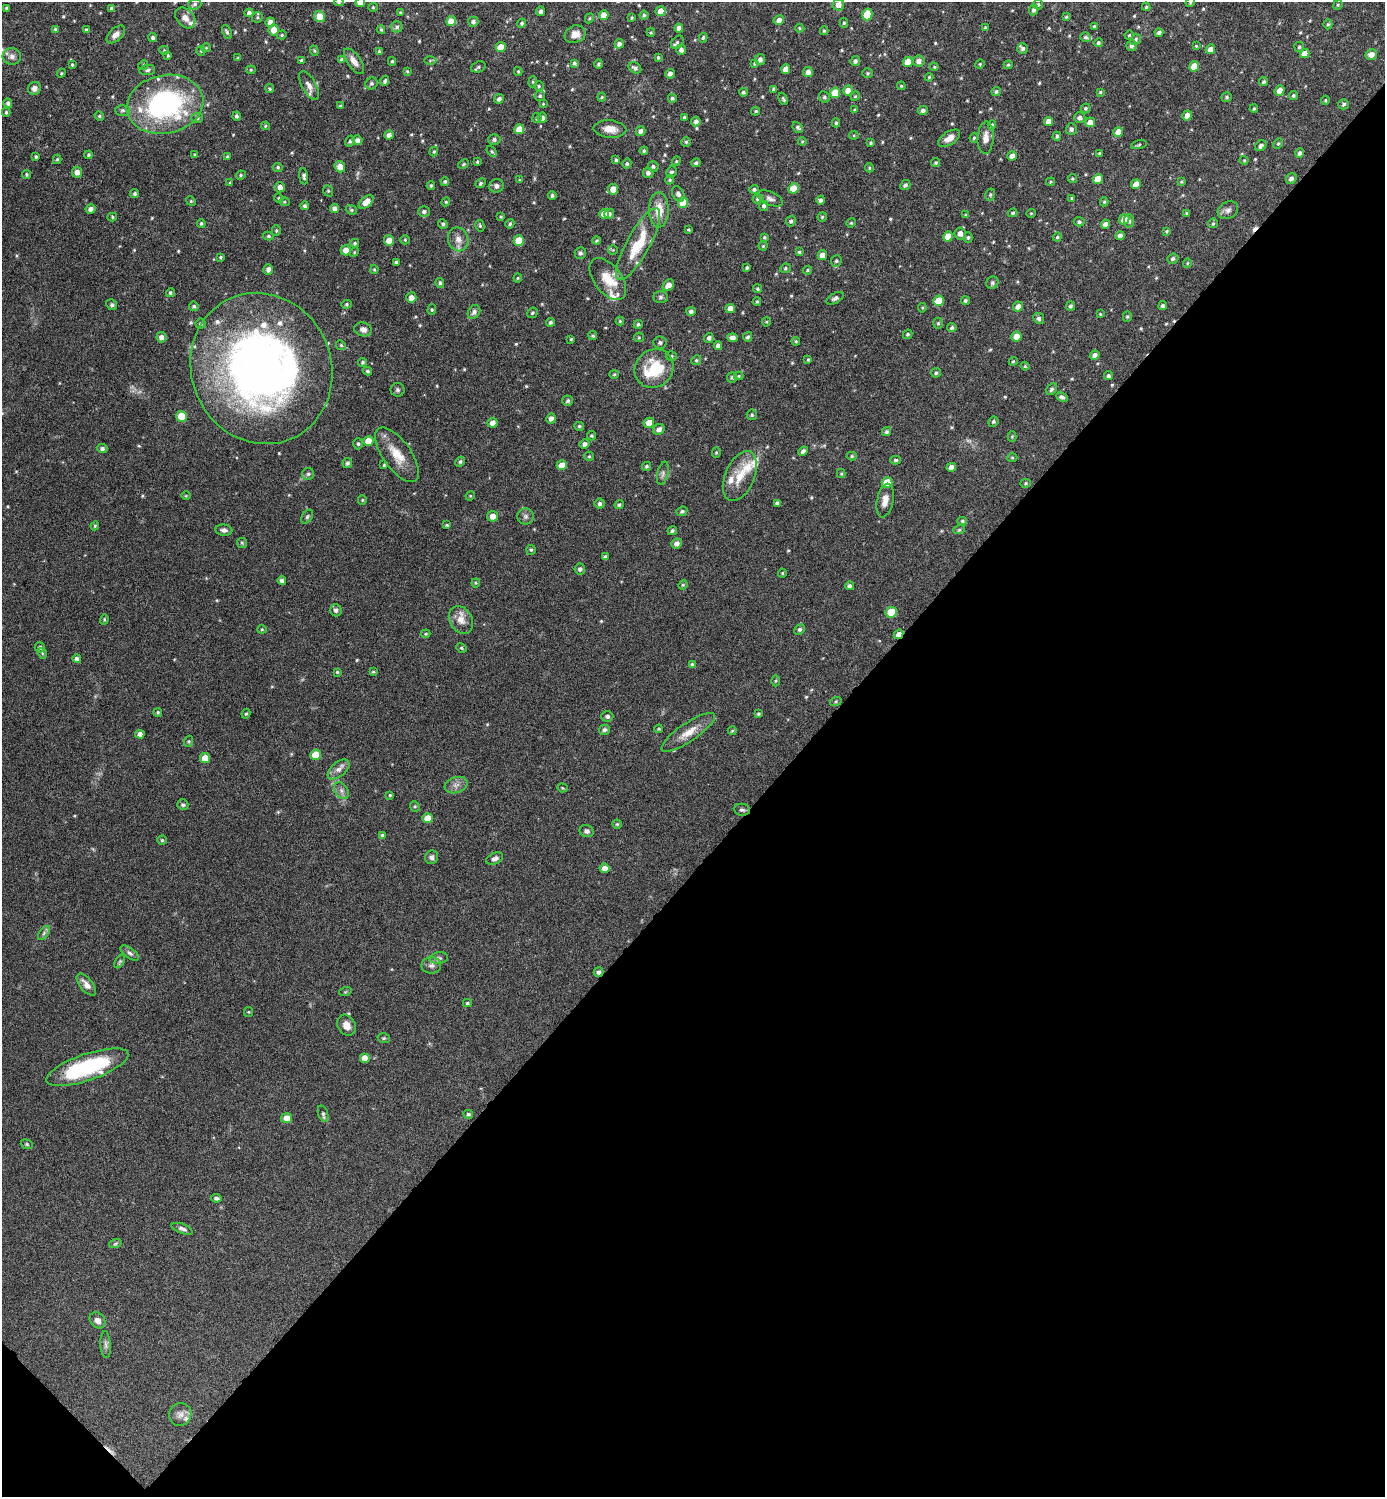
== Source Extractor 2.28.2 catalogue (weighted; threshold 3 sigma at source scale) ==
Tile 15 of 4 x 4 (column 3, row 4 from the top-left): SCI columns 2922-4304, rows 4-1498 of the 5985 x 5984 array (HDU 1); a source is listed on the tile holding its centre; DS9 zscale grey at full resolution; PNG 1387 x 1499 px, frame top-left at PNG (2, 2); each listed source drawn as its Kron ellipse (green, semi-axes under 4 px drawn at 4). Shown black and unused: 43% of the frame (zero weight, under 4 of 8 exposures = <1% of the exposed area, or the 3 px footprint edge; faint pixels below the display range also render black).
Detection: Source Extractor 2.28.2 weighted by HDU 2 'WHT'; one run over the whole footprint, this tile lists its part. Background 0.121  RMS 0.0053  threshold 0.0215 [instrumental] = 3 sigma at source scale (4.09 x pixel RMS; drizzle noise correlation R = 1.36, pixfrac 0.8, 0.05/0.05 arcsec/px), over >= 5 px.
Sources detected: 584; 2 too faint to see at this stretch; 3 cosmic-ray / hot-pixel residue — neither listed nor drawn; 21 inside a brighter listed object's ellipse — not listed separately; of the other 558, all 500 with FLUX_AUTO >= 0.486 (the completeness limit of this list) listed and drawn (58 fainter detections not listed), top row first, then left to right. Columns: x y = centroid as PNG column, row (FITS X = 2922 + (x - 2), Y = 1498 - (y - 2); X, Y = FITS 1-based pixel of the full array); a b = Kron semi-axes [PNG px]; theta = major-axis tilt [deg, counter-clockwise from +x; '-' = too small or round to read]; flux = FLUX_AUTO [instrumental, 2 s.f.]
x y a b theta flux
339 2 5 4 - 0.74
360 2 5 4 - 3.2
1190 2 5 4 - 0.66
195 4 7 5 18 1
1038 4 5 4 - 0.94
838 5 6 6 - 3.1
1338 5 5 4 - 0.61
373 7 4 4 - 0.56
1146 7 4 3 - 0.59
6 8 3 3 - 0.64
112 8 4 4 - 1.1
1033 10 5 4 - 1.2
541 11 5 4 - 1.5
660 11 5 5 - 4
400 12 3 3 - 0.49
249 13 4 4 - 1.4
867 14 6 5 - 12
604 15 5 4 - 4.5
644 15 4 4 - 0.78
320 16 5 5 - 6
257 17 5 5 - 0.72
1066 17 4 3 - 0.6
185 18 12 8 -47 3.5
589 18 5 4 - 0.58
632 18 4 3 - 0.58
779 20 5 4 - 2.2
451 21 5 5 - 4.7
270 22 5 4 - 2.7
473 22 5 5 - 1.3
522 23 5 4 - 0.94
844 23 5 4 - 0.58
1328 24 5 4 - 0.72
1094 26 4 4 - 0.51
397 27 5 5 - 1
679 28 4 4 - 2.6
800 28 5 4 - 0.58
985 28 4 3 - 0.83
55 29 3 3 - 0.63
86 30 4 3 - 0.62
274 30 5 5 - 4.5
381 30 4 3 - 0.6
824 31 4 4 - 0.66
227 32 7 4 -66 0.94
651 32 4 4 - 0.57
1159 33 4 4 - 1.3
116 34 11 6 43 2.9
575 34 10 8 21 3.6
282 35 5 4 - 0.54
1129 35 4 4 - 0.56
153 37 5 4 - 1
1085 37 5 4 - 1.1
703 38 5 3 - 0.78
1136 39 6 5 - 0.93
677 42 8 5 49 1.1
1098 43 4 4 - 0.89
619 44 5 4 - 1.7
1131 46 5 5 - 1.4
1196 46 4 4 - 0.49
501 47 5 5 - 7.7
1299 47 5 5 - 0.73
206 48 5 4 - 0.51
1023 48 5 5 - 1.2
1210 49 5 4 - 2.8
164 50 4 4 - 0.52
681 50 5 5 - 1.7
201 51 5 4 - 0.55
314 51 5 4 - 0.57
379 51 4 3 - 0.63
1305 54 5 4 - 4.2
1371 55 6 5 - 3.1
12 56 9 8 - 2.2
168 56 4 3 - 0.5
658 57 4 3 - 0.62
238 58 4 4 - 0.57
760 59 5 5 - 1.8
301 60 3 3 - 0.63
342 60 4 4 - 1
430 60 6 4 1 0.62
354 61 15 6 -55 3.2
392 61 4 3 - 0.64
855 61 5 4 - 1.1
919 61 6 5 - 2.3
908 62 5 5 - 6.6
574 63 4 3 - 0.88
755 63 4 4 - 0.88
599 64 4 4 - 0.89
980 64 5 4 - 0.54
72 65 3 3 - 0.57
143 65 5 4 - 0.71
1008 65 4 4 - 0.59
1194 66 5 5 - 8.1
478 67 7 5 19 1.1
934 67 4 3 - 0.58
635 68 7 5 -33 1.4
786 69 5 4 - 4
147 70 8 5 8 1.2
251 70 4 4 - 0.52
407 71 3 3 - 0.56
518 71 4 3 - 0.52
808 72 5 5 - 2.6
61 73 4 4 - 0.55
868 73 5 4 - 0.67
670 74 5 4 - 2.2
929 77 4 3 - 0.5
385 81 5 3 - 0.97
533 82 5 4 - 0.58
1264 82 5 4 - 0.85
371 84 6 5 - 1
309 85 16 7 -61 3.3
539 86 5 5 - 0.71
901 86 4 3 - 0.51
34 88 7 6 - 2.2
270 89 4 4 - 0.69
774 89 4 3 - 1
1280 90 5 5 - 3.9
848 91 5 4 - 3.5
743 92 4 4 - 0.93
996 92 5 4 - 0.9
1100 92 4 4 - 0.61
835 93 5 5 - 12
540 96 5 5 - 0.86
855 96 5 4 - 0.52
1293 96 4 4 - 0.83
602 97 4 4 - 0.53
824 97 6 5 - 1
1227 97 5 5 - 0.84
672 98 4 4 - 0.91
499 99 5 4 - 1.8
783 99 6 3 -65 0.83
1325 100 4 3 - 0.57
8 103 5 4 - 1.2
165 104 39 29 12 83
543 104 4 4 - 0.49
1344 104 5 5 - 1
340 106 3 3 - 0.55
1086 108 5 4 - 0.82
1254 109 4 3 - 0.68
123 110 7 5 0 1
855 110 4 3 - 0.78
923 110 5 4 - 1.4
756 111 4 3 - 0.7
6 112 4 3 - 0.71
99 116 5 4 - 0.65
237 116 4 4 - 1
1187 116 5 4 - 3.2
684 117 3 3 - 0.65
197 118 6 5 - 0.95
537 118 5 4 - 0.97
542 118 5 4 - 1.6
1080 118 5 5 - 1.9
1048 121 5 4 - 3.9
696 122 5 4 - 1.6
1090 122 5 4 - 3.9
836 123 4 4 - 0.73
992 125 5 4 - 0.73
265 126 4 4 - 0.55
798 127 6 4 -47 1.1
519 129 5 5 - 5.7
610 129 16 8 -5 4.7
1071 129 5 5 - 1.4
641 131 5 5 - 1.9
1118 132 5 4 - 5.9
389 135 5 4 - 2
854 135 4 4 - 0.55
1057 136 4 4 - 0.96
949 138 12 6 33 3.5
974 138 5 4 - 0.65
986 138 16 8 86 4.1
494 139 6 5 - 1.3
357 140 5 5 - 2.1
350 141 6 5 - 1
802 141 4 4 - 0.52
686 142 5 5 - 0.79
871 143 4 3 - 0.56
1278 143 5 4 - 0.67
1139 145 8 3 14 0.61
1261 146 6 5 - 1.5
492 151 6 4 -49 0.65
644 151 4 4 - 0.74
434 152 5 4 - 0.57
1099 153 4 3 - 0.6
1300 153 5 4 - 1.5
89 155 4 4 - 0.86
195 155 4 4 - 0.53
1012 156 5 4 - 2.3
36 157 4 3 - 0.6
227 157 4 3 - 0.59
57 159 4 4 - 0.6
616 160 4 3 - 0.83
1244 160 4 4 - 0.51
676 161 5 4 - 0.57
477 162 3 3 - 0.49
627 163 5 4 - 0.8
696 163 5 4 - 1
936 163 4 4 - 0.72
464 164 5 3 - 0.66
653 166 5 5 - 1
278 167 5 4 - 0.69
340 167 6 5 - 3.7
869 168 4 4 - 0.6
77 172 5 5 - 2.7
672 172 6 5 - 1
648 173 5 5 - 1.7
26 174 4 4 - 0.7
241 175 5 4 - 0.72
304 176 8 4 -83 1.1
1072 179 4 4 - 0.58
1098 179 5 4 - 6.7
1291 179 6 5 - 1.9
520 180 4 3 - 0.59
670 180 5 4 - 0.68
445 181 4 4 - 0.84
1051 182 4 3 - 0.51
1181 182 4 4 - 0.63
230 183 4 4 - 0.57
480 183 6 4 43 0.82
1136 184 5 4 - 4.1
431 185 4 3 - 0.64
905 185 5 4 - 1.1
496 186 7 7 - 1.6
280 187 5 5 - 2.3
793 188 5 5 - 7.5
613 189 5 5 - 4.2
754 189 5 4 - 0.94
328 191 6 4 -69 0.69
135 193 4 4 - 0.95
678 194 8 5 -64 1.7
552 195 4 4 - 0.91
990 195 6 5 - 0.89
279 198 5 4 - 0.6
770 198 13 6 -22 2
1072 198 3 3 - 0.49
758 199 5 4 - 1.3
821 200 4 4 - 1.2
191 201 5 4 - 0.57
284 202 5 4 - 0.6
366 202 8 5 40 5
446 202 4 4 - 0.56
683 202 5 5 - 10
1104 202 4 4 - 0.67
305 206 4 4 - 1
764 206 5 4 - 1.2
91 209 5 5 - 2.2
334 209 5 4 - 1.9
351 210 6 4 -21 0.73
659 210 17 10 -89 7.9
1228 210 10 8 29 2.2
424 212 6 5 - 1.3
1013 213 4 4 - 0.78
1031 213 4 4 - 0.51
1187 213 4 3 - 0.66
604 214 5 5 - 5.7
609 214 5 5 - 1.3
966 215 3 3 - 0.79
112 217 5 4 - 0.67
501 217 4 3 - 0.55
822 217 5 4 - 0.66
1124 219 5 5 - 4.9
791 221 5 4 - 0.94
1129 221 6 5 - 1.4
1079 222 5 4 - 0.97
201 223 4 3 - 0.69
851 223 5 4 - 0.51
1213 223 5 4 - 0.67
443 224 5 4 - 0.95
510 224 5 4 - 0.77
1105 224 4 4 - 1.9
480 226 6 4 -75 0.66
688 230 4 3 - 0.5
276 231 5 4 - 0.68
1167 231 4 3 - 0.58
960 234 6 5 - 3
268 236 5 4 - 0.7
948 236 5 4 - 5.6
1120 236 4 4 - 1.8
764 237 4 4 - 0.68
968 237 5 4 - 0.8
1057 237 4 4 - 0.64
458 239 12 10 -70 3.9
405 240 5 4 - 0.55
519 240 5 5 - 8
597 240 4 4 - 0.66
389 241 5 5 - 5.1
355 243 4 4 - 0.65
638 244 40 11 61 19
763 246 4 4 - 0.56
346 250 5 5 - 3.4
613 250 5 4 - 0.59
354 252 5 4 - 0.53
799 252 4 4 - 0.73
580 253 6 5 - 0.96
822 255 5 4 - 3.6
221 257 3 3 - 0.63
1173 259 5 5 - 1.3
836 261 6 5 - 0.91
396 262 4 3 - 0.86
1187 263 5 4 - 0.56
747 268 3 3 - 0.78
785 268 5 5 - 0.81
374 269 4 3 - 0.56
268 270 5 5 - 1.9
807 270 5 4 - 0.53
518 278 4 4 - 0.54
608 279 24 13 -52 9.7
440 283 5 4 - 0.9
992 283 6 5 - 1
668 285 6 5 - 3.4
758 289 4 4 - 0.76
170 293 4 4 - 0.84
661 297 7 5 -2 1.2
411 298 5 5 - 2.9
835 298 9 5 28 1.2
939 301 5 5 - 10
965 301 4 4 - 0.99
757 302 4 3 - 0.59
346 304 5 4 - 0.69
112 305 5 5 - 0.89
194 306 5 4 - 0.94
1070 306 4 4 - 1
1163 306 4 4 - 1
1018 307 5 4 - 2.7
922 308 5 4 - 0.55
730 309 4 4 - 3.3
432 310 5 4 - 0.63
691 311 5 4 - 1.3
474 312 7 6 - 1.5
532 313 5 5 - 0.86
1100 314 4 3 - 0.49
1127 317 5 4 - 0.68
1039 318 5 5 - 1.2
620 321 4 4 - 0.59
550 322 4 4 - 0.89
766 322 4 4 - 0.54
938 323 5 5 - 0.87
200 324 5 5 - 0.87
638 324 4 4 - 0.86
952 328 5 4 - 1
363 329 8 7 - 2.2
908 334 5 4 - 0.71
593 336 4 4 - 0.72
161 337 5 5 - 2.4
639 337 5 4 - 0.59
748 337 5 4 - 1
1017 337 5 5 - 5.5
709 338 5 4 - 1.7
732 338 5 4 - 2.3
571 339 3 3 - 0.49
796 341 4 3 - 0.57
660 342 6 6 - 1.2
341 345 5 4 - 0.67
718 346 4 4 - 1.8
1095 355 5 4 - 1.9
671 356 5 4 - 0.8
696 360 5 4 - 0.73
808 360 4 3 - 0.53
1013 361 4 4 - 0.54
363 362 4 4 - 0.73
1025 366 4 4 - 0.56
261 368 77 70 -66 290
654 368 20 18 45 20
368 371 4 4 - 0.76
936 373 5 4 - 0.82
614 374 5 4 - 0.58
739 376 4 4 - 0.51
1108 376 4 4 - 0.95
732 377 5 5 - 0.92
1052 389 6 5 - 1.1
398 390 7 7 - 1.1
1062 397 6 4 -27 1.2
568 401 5 5 - 0.91
752 415 5 5 - 0.75
181 416 5 5 - 12
551 418 5 5 - 2.2
993 422 5 5 - 0.82
493 423 5 5 - 2.8
649 423 5 5 - 4.6
579 426 5 4 - 0.75
659 429 6 5 - 2
887 432 5 4 - 0.92
591 436 4 4 - 0.61
1012 437 5 4 - 0.55
368 441 5 5 - 7.2
358 444 6 4 -88 0.84
584 444 5 4 - 1.8
102 448 5 4 - 1.3
803 451 5 4 - 1.5
716 453 5 4 - 0.6
397 455 32 14 -54 11
589 456 5 4 - 0.66
852 456 5 4 - 0.61
1012 457 5 3 - 0.54
896 460 5 4 - 0.87
460 462 5 4 - 0.88
347 463 5 4 - 1.1
384 465 4 4 - 0.56
562 465 5 5 - 5.9
646 466 4 4 - 0.76
951 467 5 4 - 3.1
663 473 12 5 76 1.6
308 474 6 6 - 0.93
841 474 4 4 - 0.53
740 476 26 14 67 10
887 483 5 5 - 11
1026 483 5 4 - 0.61
186 496 4 4 - 0.49
470 496 5 3 - 0.49
362 500 5 4 - 0.58
885 501 17 8 79 4.2
777 503 4 4 - 1.2
600 504 5 5 - 1.2
619 505 5 4 - 0.87
682 511 5 4 - 0.88
492 516 5 5 - 3.6
526 516 8 8 - 1.6
307 517 8 5 54 0.94
962 521 5 4 - 0.75
447 525 4 3 - 0.64
95 526 4 4 - 0.56
224 530 8 5 -6 1.5
959 530 6 3 18 0.61
672 531 5 4 - 0.96
242 543 5 5 - 0.69
677 543 5 4 - 2.2
531 550 5 5 - 0.69
605 557 4 3 - 1
580 569 5 5 - 1.3
782 573 4 4 - 0.51
282 581 4 4 - 1.7
476 583 4 4 - 0.56
683 585 5 4 - 0.57
850 586 4 4 - 1.4
336 610 6 6 - 1.6
891 612 6 5 - 11
104 619 5 4 - 0.61
461 620 15 11 -60 4.9
262 629 4 4 - 0.51
800 629 6 4 43 1
426 634 5 4 - 0.55
899 634 5 4 - 3.5
40 647 5 5 - 1.1
461 648 5 4 - 0.66
42 653 5 3 - 0.54
77 659 4 4 - 1.4
692 664 4 4 - 0.66
337 672 4 4 - 0.5
373 672 4 3 - 0.55
776 681 5 3 - 0.52
836 701 6 4 19 0.7
158 712 4 3 - 0.57
246 714 5 4 - 0.72
758 714 3 3 - 0.65
607 716 6 5 - 1.2
659 729 4 3 - 0.53
604 730 5 5 - 1.2
732 731 4 4 - 0.49
688 732 32 9 34 7.1
140 734 4 4 - 2.2
189 741 5 3 - 0.57
316 755 5 5 - 9
205 758 5 5 - 6.8
339 769 13 7 40 2.7
456 785 12 7 19 2.5
562 788 5 4 - 0.53
341 791 9 6 -56 1.8
390 795 4 4 - 0.52
183 805 5 5 - 0.94
415 806 5 4 - 0.68
742 810 8 6 -7 1.2
428 818 5 5 - 5.2
617 824 4 4 - 0.66
587 831 7 6 - 1.5
382 835 4 3 - 0.69
162 840 4 4 - 0.67
432 857 7 6 - 1.4
495 859 9 5 24 1.7
605 868 5 4 - 3.4
44 933 8 4 54 1.1
130 953 11 5 -37 1.4
439 958 9 6 8 1.5
120 961 7 4 58 0.76
431 965 10 8 0 2.2
598 972 5 4 - 1.5
86 985 13 6 -51 3.2
345 992 6 4 18 0.53
467 1003 4 4 - 0.64
249 1012 5 4 - 0.51
347 1025 11 8 -61 3.6
384 1038 6 5 - 0.76
364 1058 5 5 - 2.7
87 1067 43 13 19 48
323 1114 8 5 -69 0.95
468 1114 5 4 - 0.87
287 1118 5 5 - 4.2
27 1144 6 4 -22 0.67
216 1198 5 4 - 1.3
182 1229 11 5 -21 1.6
115 1244 6 4 19 0.75
98 1320 9 7 -47 2.4
106 1345 13 5 -86 1.6
180 1414 11 11 - 3
Overlapping masked pixels (flux is a lower limit): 3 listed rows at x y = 899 634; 742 810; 598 972
Isophote crosses this tile's border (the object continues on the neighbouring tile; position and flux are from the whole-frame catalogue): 3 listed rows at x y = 339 2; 360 2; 1190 2